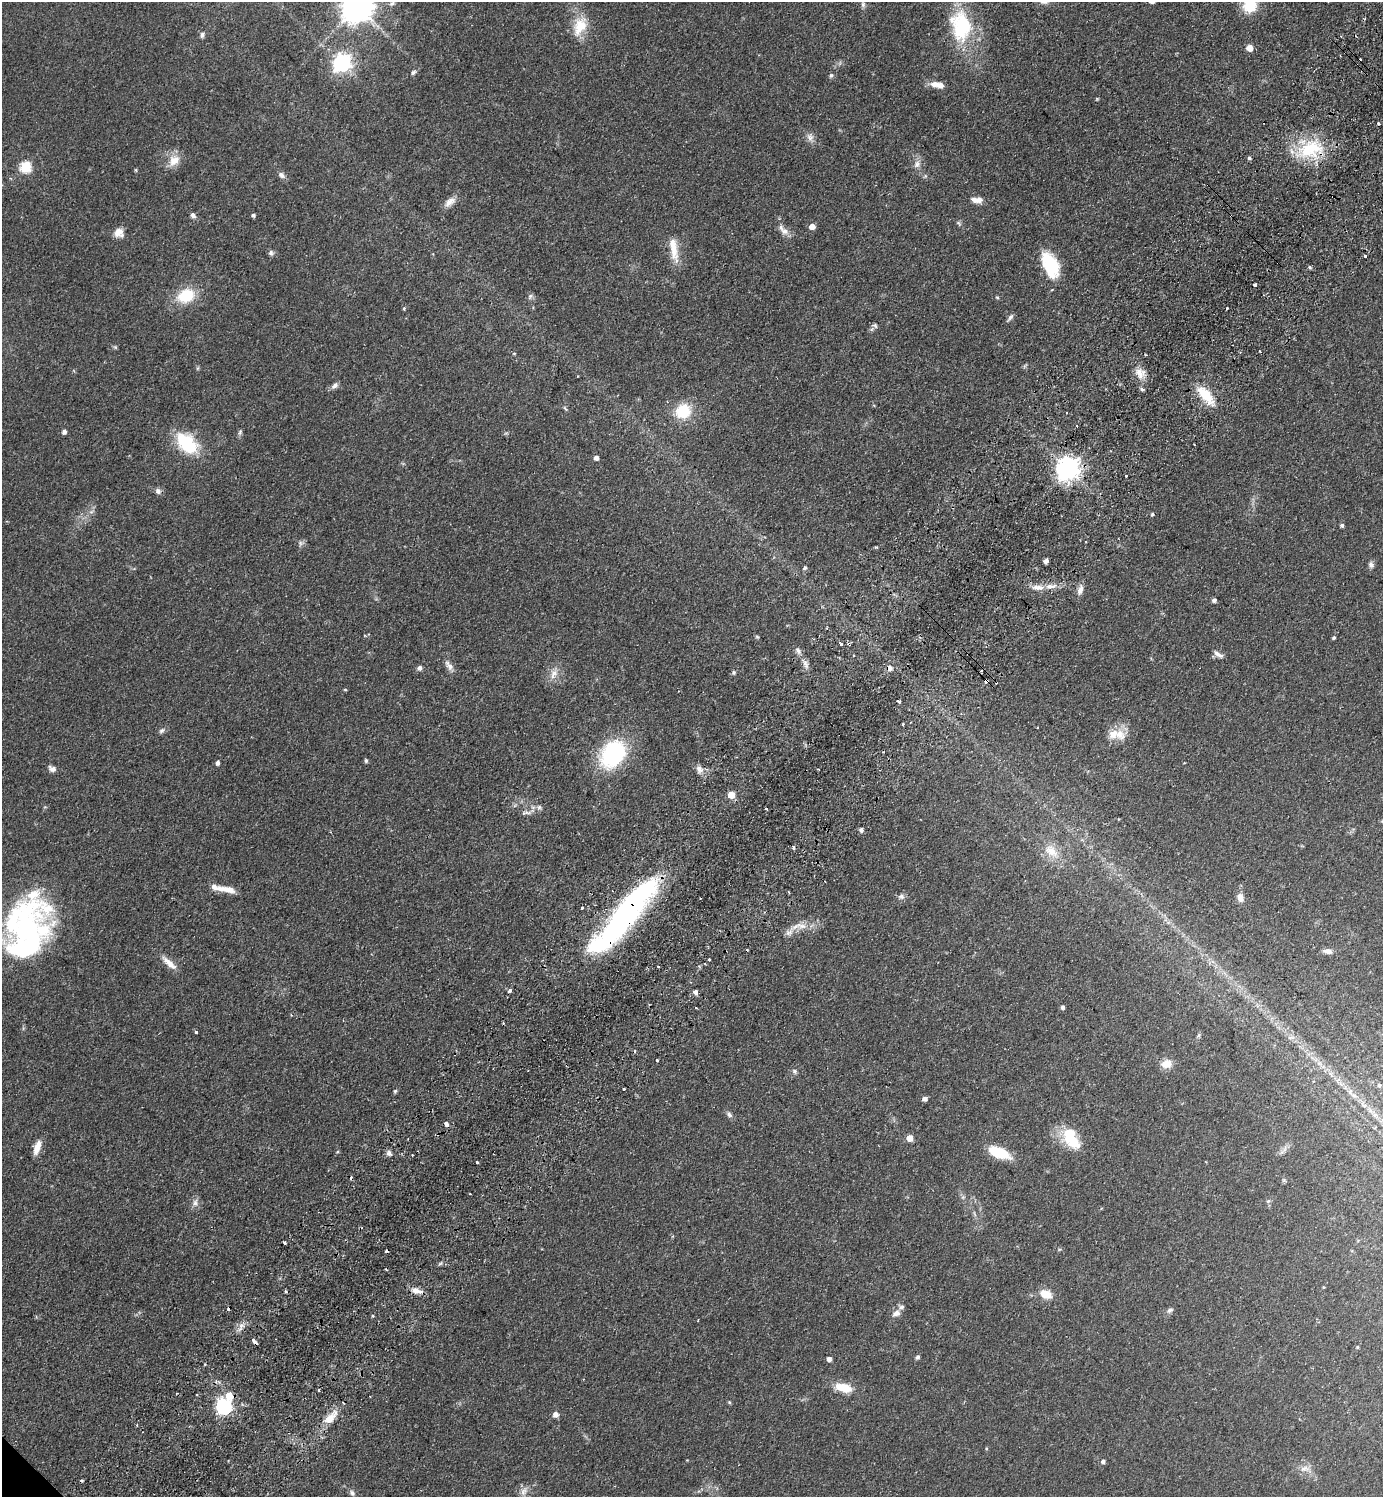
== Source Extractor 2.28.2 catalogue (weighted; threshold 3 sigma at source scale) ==
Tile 10 of 4 x 4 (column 2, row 3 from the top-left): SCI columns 1585-2965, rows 1538-3032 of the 6071 x 6065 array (HDU 1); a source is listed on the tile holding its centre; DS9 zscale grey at full resolution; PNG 1385 x 1499 px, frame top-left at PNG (2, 2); no overlay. Shown black and unused: <1% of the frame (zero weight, under 2 of 3 exposures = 4% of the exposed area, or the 3 px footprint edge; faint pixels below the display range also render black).
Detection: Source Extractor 2.28.2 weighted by HDU 2 'WHT'; one run over the whole footprint, this tile lists its part. Background 0.0557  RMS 0.0053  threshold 0.0239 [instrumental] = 3 sigma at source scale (4.5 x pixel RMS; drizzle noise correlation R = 1.50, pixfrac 1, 0.05/0.05 arcsec/px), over >= 5 px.
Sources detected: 191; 5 inside a brighter object's white glare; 12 cosmic-ray / hot-pixel residue — not listed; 7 inside a brighter listed object's ellipse — not listed separately; the other 167 listed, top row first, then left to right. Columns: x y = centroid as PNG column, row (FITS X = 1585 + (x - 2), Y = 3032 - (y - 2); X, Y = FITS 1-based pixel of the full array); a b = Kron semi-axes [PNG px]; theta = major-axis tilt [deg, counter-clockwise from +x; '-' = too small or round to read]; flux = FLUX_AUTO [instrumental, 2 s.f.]
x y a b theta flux
392 3 8 5 36 1.3
863 4 8 6 -89 1.4
356 6 9 9 - 1000
1250 6 13 12 - 14
580 26 28 16 67 12
961 26 40 27 -82 40
202 35 8 6 71 1.3
1250 48 5 5 - 6.1
342 63 7 7 - 220
413 72 7 5 40 1.2
831 75 7 5 73 0.91
934 84 11 8 1 3.7
1097 99 4 4 - 0.45
810 137 13 9 -81 2.9
1310 149 40 24 26 29
1249 158 4 4 - 0.96
174 160 18 13 50 6.6
917 164 11 8 56 2.7
25 167 6 6 - 43
136 170 6 3 -71 0.49
281 175 10 6 -41 2.1
976 200 15 7 -5 3.7
450 202 16 8 43 3.8
193 215 7 6 - 1.5
253 215 4 4 - 1.1
959 223 7 4 -53 0.9
812 226 5 4 - 5.3
784 231 11 8 -32 3.5
119 233 12 11 - 4.3
674 249 34 9 -81 9.4
271 253 7 6 - 1.4
1365 256 3 3 - 1.9
1050 265 27 14 -66 25
1310 267 5 4 - 0.75
1254 285 3 3 - 4.1
186 296 18 13 23 19
530 296 8 5 64 1.2
997 297 5 4 - 0.7
404 308 5 4 - 0.63
1227 308 3 2 - 0.9
1010 317 11 4 52 1.4
875 325 7 5 -47 0.99
115 347 6 4 -44 0.67
198 368 6 4 71 0.62
1140 373 15 12 -59 5.5
335 385 9 7 43 1.9
1142 389 6 5 - 0.93
1206 395 26 11 -51 14
565 408 8 3 -56 0.74
683 411 16 14 35 18
1066 413 3 2 - 0.41
1077 426 3 3 - 1.4
64 432 4 4 - 2
240 432 8 5 80 1.1
187 443 29 18 -43 25
596 458 4 4 - 2.3
1068 469 8 7 - 460
1126 476 3 3 - 0.8
158 491 8 7 - 1.8
91 512 7 4 19 1.1
1152 514 4 4 - 0.78
1342 525 4 4 - 1.2
876 547 4 4 - 0.54
1046 561 4 4 - 2.5
1371 565 8 7 - 1.8
805 568 5 4 - 1.2
1051 586 19 6 4 4.7
1080 590 14 7 71 2.9
1214 600 4 4 - 1.4
757 637 6 4 -42 0.66
1334 638 4 3 - 0.89
841 644 4 3 - 1.3
849 644 5 4 - 0.84
798 650 9 6 -60 1.8
1218 654 14 5 -32 2.4
853 655 3 3 - 0.86
805 664 13 6 -65 2.6
449 666 17 7 -56 2.9
419 668 6 5 - 1.7
890 668 6 6 - 2.4
734 672 6 5 - 0.89
554 674 15 9 60 4.4
986 681 5 3 - 2.6
345 689 4 3 - 0.5
899 701 4 3 - 4.6
903 724 3 3 - 0.74
1038 727 2 2 - 0.45
162 731 8 6 39 1.3
1119 734 21 14 -52 8
613 754 24 18 54 61
366 761 5 4 - 0.93
217 763 4 3 - 1.9
1184 763 3 2 - 0.33
52 769 9 6 -24 2.2
699 769 11 8 -62 3
731 795 5 5 - 9.8
539 807 6 6 - 1.2
766 809 3 2 - 0.65
528 812 12 4 0 1.8
861 830 5 5 - 1.5
793 848 4 3 - 1.3
1052 851 24 14 -48 9.7
227 889 26 7 -8 6.7
901 897 9 7 -15 1.8
1240 897 11 8 -85 3.6
582 908 3 3 - 0.91
624 916 101 22 50 150
796 926 25 6 29 5.2
32 936 90 36 72 91
1328 951 11 6 -3 2.6
709 959 3 3 - 1.7
170 964 18 9 -40 4.9
658 967 2 2 - 0.5
509 991 4 3 - 2.6
695 992 6 5 - 1.5
1062 1007 5 4 - 1.5
696 1008 3 2 - 0.59
196 1032 3 3 - 0.83
1199 1035 5 5 - 0.78
1290 1037 11 3 10 1.3
657 1060 3 3 - 1.1
1166 1064 14 10 16 5.3
794 1071 7 6 - 1.2
1379 1085 5 5 - 0.86
624 1089 3 3 - 1.3
395 1091 5 5 - 0.71
1350 1092 8 6 -47 1.9
925 1099 5 4 - 2.3
1364 1105 7 4 -18 1.1
729 1115 9 6 -51 1.5
1375 1115 7 4 -18 1.3
446 1124 5 3 - 4.9
910 1138 5 5 - 7.3
1072 1140 27 14 -51 17
37 1147 17 7 72 5.4
1285 1149 10 4 77 1.3
337 1152 4 3 - 0.53
389 1153 8 6 -51 1.8
999 1153 21 9 -21 19
412 1155 2 2 - 0.59
477 1162 3 3 - 1.6
1284 1180 6 5 - 0.75
963 1197 6 4 44 0.87
1268 1201 6 4 43 0.78
195 1202 10 7 72 2.3
284 1243 3 3 - 1.4
417 1291 16 6 -11 3.8
286 1292 4 3 - 0.63
1046 1294 13 9 -24 7.3
1170 1310 10 6 27 1.5
896 1313 10 7 24 3
372 1316 5 3 - 0.52
254 1341 5 3 - 9.6
1357 1347 5 4 - 0.53
917 1357 6 5 - 1.1
829 1359 4 4 - 2.4
844 1388 18 9 -15 11
229 1395 6 6 - 8.8
729 1402 5 4 - 0.62
224 1406 7 6 - 140
555 1414 6 5 - 3.1
330 1418 16 10 38 7.2
137 1425 3 3 - 0.51
986 1448 5 3 - 0.55
1103 1462 5 4 - 1.7
1304 1468 15 8 7 3.7
352 1493 9 7 -48 1.8
Overlapping masked pixels (flux is a lower limit): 6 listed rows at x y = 1310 149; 1254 285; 849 644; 986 681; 624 916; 254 1341
Isophote crosses this tile's border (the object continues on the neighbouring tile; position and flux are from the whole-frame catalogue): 2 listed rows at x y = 356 6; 1250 6